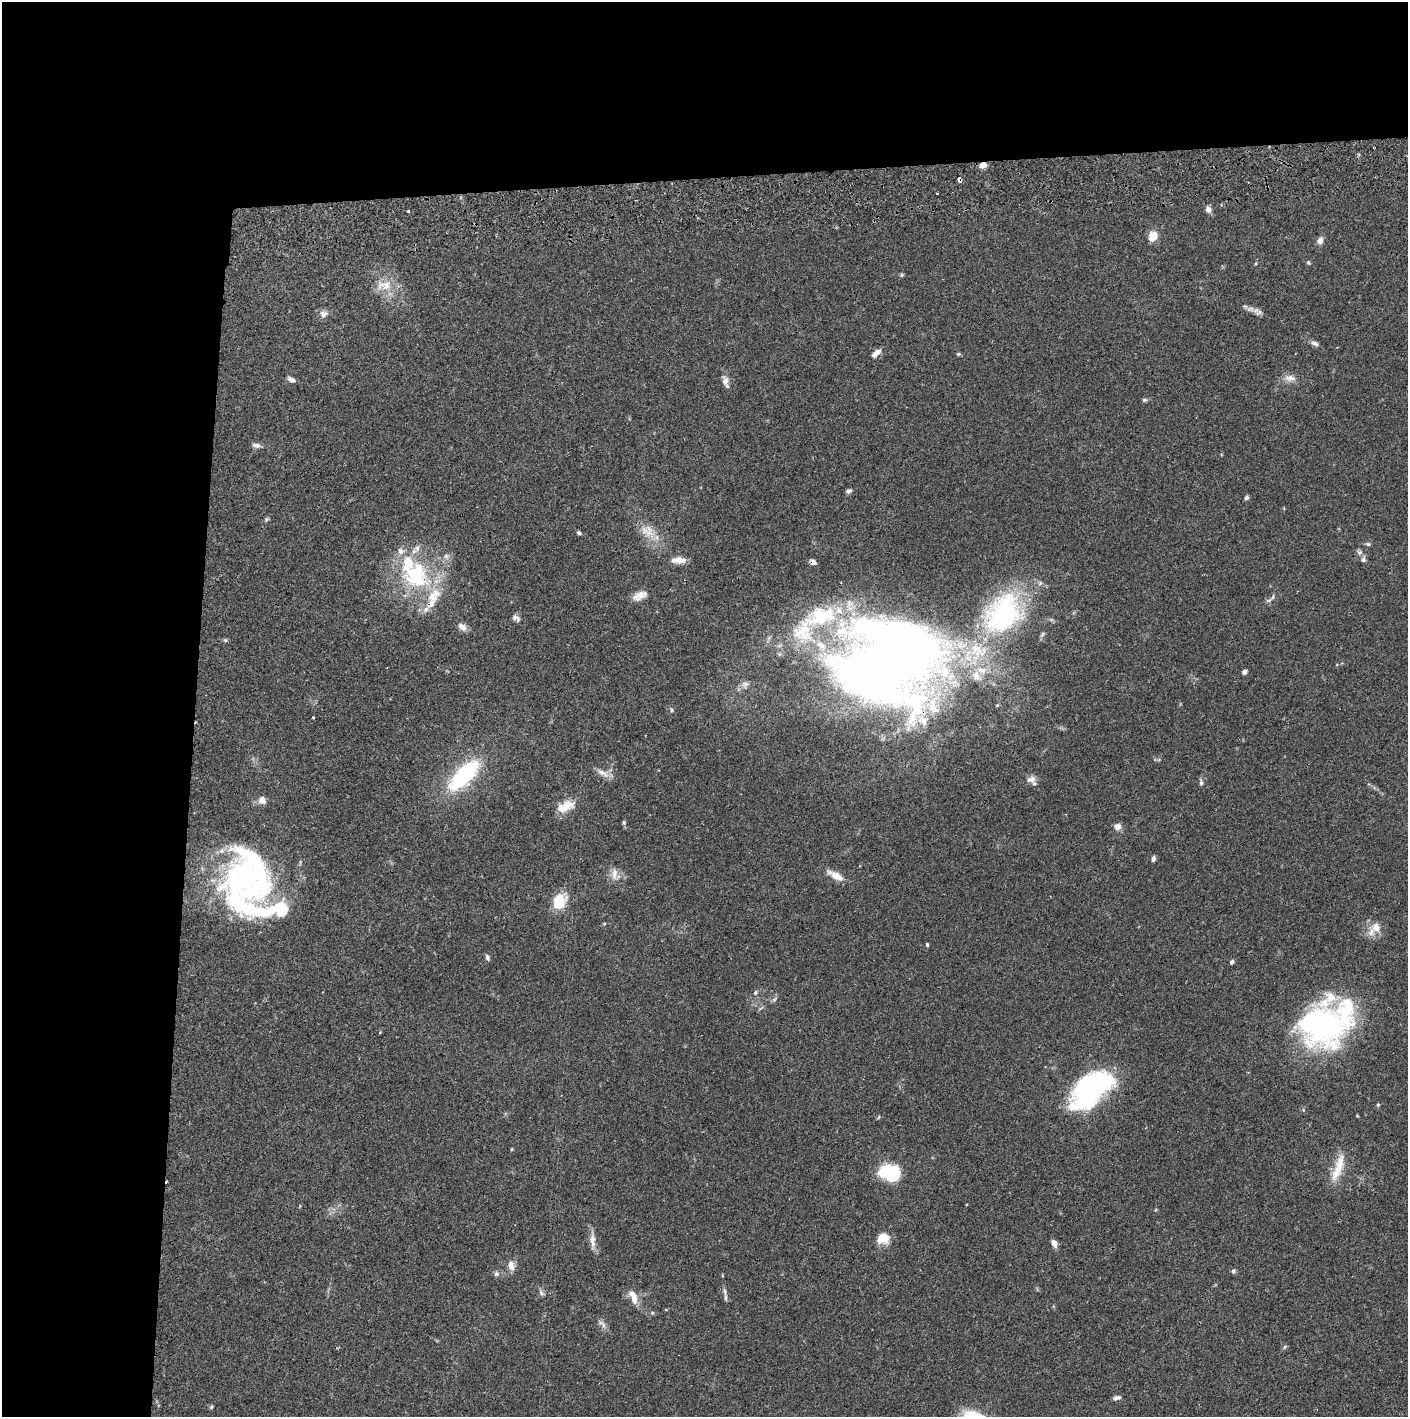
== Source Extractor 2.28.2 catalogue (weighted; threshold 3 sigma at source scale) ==
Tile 1 of 3 x 3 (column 1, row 1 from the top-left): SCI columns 5-1410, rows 2887-4301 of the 4229 x 4359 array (HDU 1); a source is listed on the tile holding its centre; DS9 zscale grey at full resolution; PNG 1410 x 1419 px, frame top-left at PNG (2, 2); no overlay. Shown black and unused: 24% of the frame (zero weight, under 2 of 3 exposures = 3% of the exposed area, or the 3 px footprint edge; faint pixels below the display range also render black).
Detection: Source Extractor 2.28.2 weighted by HDU 2 'WHT'; one run over the whole footprint, this tile lists its part. Background 0.0679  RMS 0.0048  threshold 0.0217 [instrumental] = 3 sigma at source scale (4.5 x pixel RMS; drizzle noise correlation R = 1.50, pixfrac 1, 0.05/0.05 arcsec/px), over >= 5 px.
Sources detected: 114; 6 inside a brighter object's white glare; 3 cosmic-ray / hot-pixel residue — not listed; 24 inside a brighter listed object's ellipse — not listed separately; the other 81 listed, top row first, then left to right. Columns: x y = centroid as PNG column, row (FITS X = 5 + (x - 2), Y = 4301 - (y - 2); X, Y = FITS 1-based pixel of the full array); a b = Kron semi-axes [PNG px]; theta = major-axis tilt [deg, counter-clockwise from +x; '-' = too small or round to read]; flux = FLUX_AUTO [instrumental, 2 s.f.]
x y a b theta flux
983 165 6 5 - 4.8
960 180 4 4 - 3.5
1208 209 7 6 - 2.5
408 211 3 3 - 0.7
1153 236 9 8 - 7.8
1320 240 9 7 76 2.2
1308 263 6 4 -69 0.63
902 275 6 4 89 0.59
384 285 26 14 -3 9.1
1250 309 11 7 0 2.2
324 314 11 10 - 2.5
1315 343 10 6 -18 1.6
876 353 12 6 42 3
958 354 6 4 -18 0.64
1290 378 16 9 -6 3.7
291 380 8 5 -28 2.3
725 381 14 8 -76 2.9
1144 400 7 5 14 0.87
256 445 9 6 -8 2.1
849 491 7 5 19 1.1
1246 498 5 4 - 1.2
266 519 7 5 42 0.85
645 531 25 11 -49 7.8
579 533 5 4 - 0.98
1368 544 6 4 -1 0.86
1360 553 7 7 - 1.4
1363 559 7 6 - 1.4
679 560 18 7 0 4.1
416 575 40 37 -44 49
640 595 18 9 23 4.4
1269 600 11 5 25 1.4
1003 614 65 48 49 90
821 616 52 27 15 40
516 618 12 7 -36 1.7
462 627 13 8 -37 2.6
225 640 5 5 - 0.7
890 662 96 78 24 670
1244 672 4 4 - 1.8
745 684 11 10 - 2.5
672 710 5 4 - 0.67
313 717 3 3 - 0.55
603 773 19 7 -27 3.5
464 775 35 14 45 54
1031 779 13 10 17 2.9
1201 782 9 4 -83 1.2
262 800 9 8 - 3
565 806 25 13 25 7.8
624 822 6 5 - 0.79
1117 826 8 8 - 2.6
1153 859 6 4 74 1.4
614 874 17 8 84 3.7
835 875 24 8 -30 5.4
237 894 60 38 -60 67
559 901 20 14 60 12
604 924 5 3 - 0.49
1376 927 15 13 -61 5.3
927 945 4 3 - 0.68
487 957 7 5 -85 1.3
1232 962 5 4 - 1.1
755 993 7 5 73 0.94
774 999 7 5 54 1.1
1323 1026 55 45 -6 110
1091 1089 47 25 41 93
1378 1105 5 4 - 0.6
879 1117 5 3 - 0.49
512 1149 5 3 - 0.41
1338 1168 41 11 71 10
890 1172 19 13 -7 35
883 1238 12 9 15 9.7
592 1240 26 6 -87 3.8
1054 1243 9 6 -71 2.4
511 1265 13 8 -78 3.6
1233 1271 5 5 - 1.2
496 1274 8 7 - 1.3
541 1293 9 5 -53 1.3
633 1297 20 8 -67 5.1
726 1298 11 5 -89 1.5
603 1325 10 5 -80 1.9
1284 1347 6 4 69 0.64
1117 1398 10 5 13 1.5
211 1407 6 4 60 0.65
Overlapping masked pixels (flux is a lower limit): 3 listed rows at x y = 983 165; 960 180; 890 662